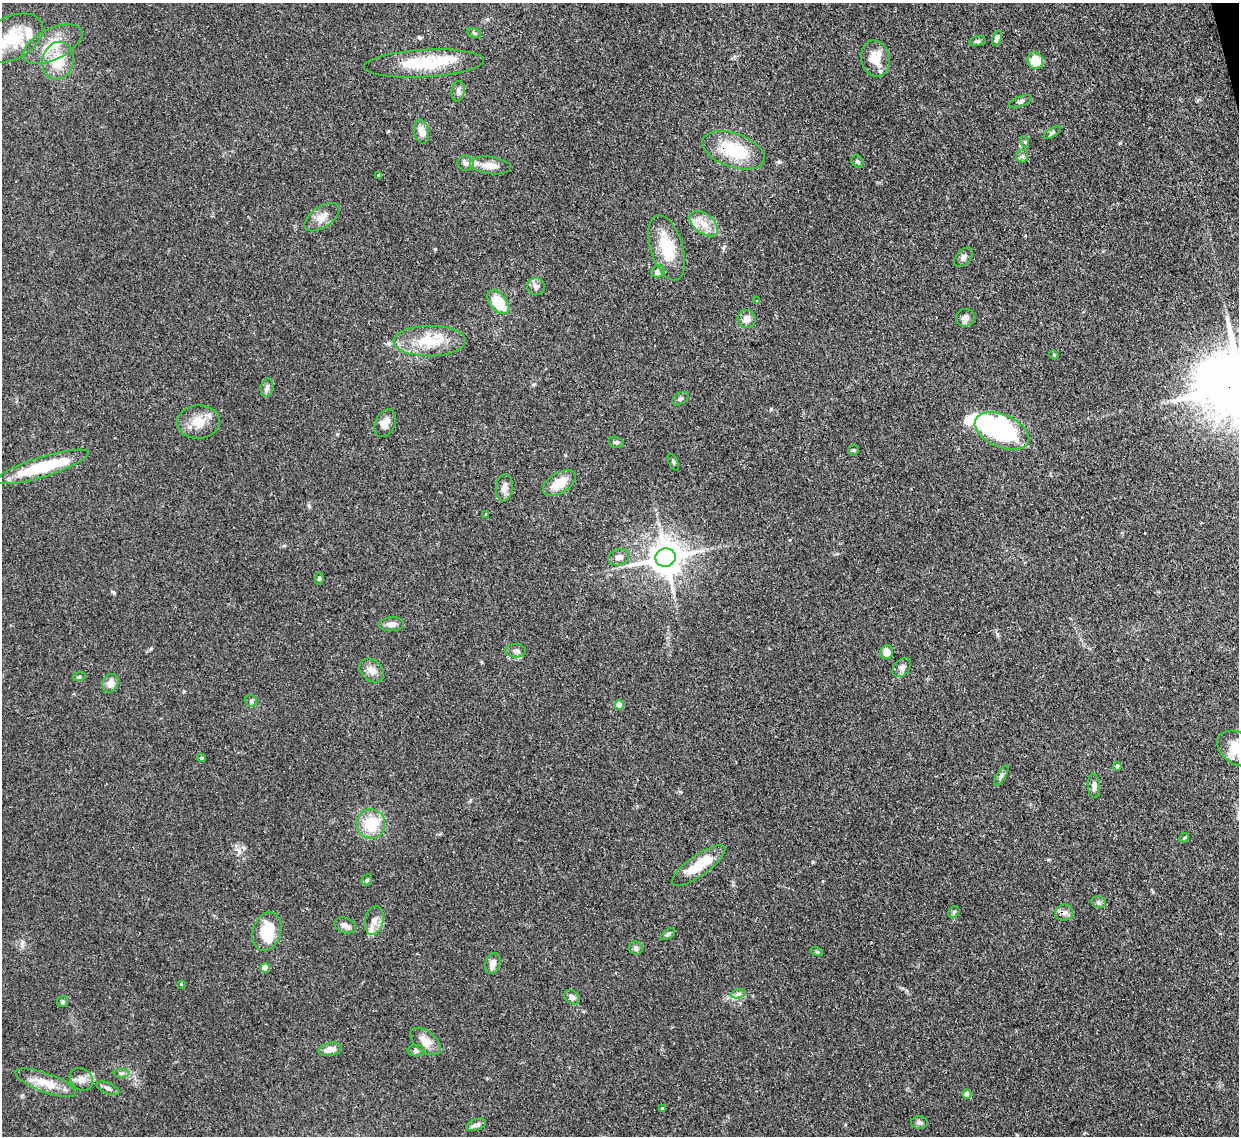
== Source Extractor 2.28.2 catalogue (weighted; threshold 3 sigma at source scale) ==
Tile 10 of 4 x 4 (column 2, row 3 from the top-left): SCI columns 1313-2549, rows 1351-2484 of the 5105 x 5088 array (HDU 1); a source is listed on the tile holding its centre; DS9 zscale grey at full resolution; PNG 1241 x 1138 px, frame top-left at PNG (2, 3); each listed source drawn as its Kron ellipse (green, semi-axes under 4 px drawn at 4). Shown black and unused: <1% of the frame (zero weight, under 3 of 4 exposures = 9% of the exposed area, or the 3 px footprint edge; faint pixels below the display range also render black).
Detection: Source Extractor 2.28.2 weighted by HDU 2 'WHT'; one run over the whole footprint, this tile lists its part. Background 0.146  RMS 0.0052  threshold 0.0234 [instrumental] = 3 sigma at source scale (4.5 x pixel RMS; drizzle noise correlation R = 1.50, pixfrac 1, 0.05/0.05 arcsec/px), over >= 5 px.
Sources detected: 103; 4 inside a brighter object's white glare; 1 cosmic-ray / hot-pixel residue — neither listed nor drawn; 7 inside a brighter listed object's ellipse — not listed separately; the other 91 listed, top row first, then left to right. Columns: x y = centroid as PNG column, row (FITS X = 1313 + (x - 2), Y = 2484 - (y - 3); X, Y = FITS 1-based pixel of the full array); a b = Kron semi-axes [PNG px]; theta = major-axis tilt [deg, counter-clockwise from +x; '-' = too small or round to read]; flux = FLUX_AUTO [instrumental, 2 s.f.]
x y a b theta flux
474 33 7 4 -25 0.79
11 38 34 21 28 20
997 38 8 4 69 3.5
977 41 8 5 14 1
53 44 32 15 26 14
875 58 18 14 -77 10
58 61 19 15 77 14
1035 61 8 7 - 10
424 63 60 13 3 26
458 91 10 6 83 2.1
1020 101 12 5 20 1.4
421 132 12 7 -78 4.2
1052 133 9 4 31 1.1
1025 142 6 3 -73 0.66
733 150 32 17 -19 25
1022 156 6 6 - 1.3
857 161 6 5 - 0.92
466 163 8 8 - 1.7
491 165 21 8 -7 5.7
378 175 3 3 - 0.37
322 217 20 10 35 5.1
704 224 16 9 -38 6.6
666 248 34 16 -73 20
963 257 11 7 50 2.3
658 271 7 5 33 3
536 286 9 8 - 2.2
757 300 3 2 - 0.47
498 302 14 8 -50 16
965 318 9 8 - 2.8
747 319 9 9 - 3.8
430 341 36 15 0 19
1054 355 5 3 - 0.47
267 388 9 6 78 1.7
680 399 9 5 32 1.3
198 422 21 16 1 9.9
385 423 14 10 65 4.1
1002 431 29 16 -23 88
616 442 7 5 -15 1.2
853 450 5 5 - 0.75
673 462 9 3 -65 0.75
42 467 48 10 17 30
559 483 18 10 32 9.2
504 488 13 8 82 3.3
486 514 3 3 - 1.4
619 557 11 8 17 2.7
665 558 10 9 - 1200
319 579 6 4 80 0.7
391 624 12 7 5 2.8
516 651 10 7 -2 1.9
887 652 7 6 - 4.6
902 667 11 7 47 2.2
372 671 14 10 -42 4.1
79 677 6 4 18 0.75
111 683 9 8 - 3.8
251 701 6 5 - 1.1
619 705 4 4 - 6
1237 748 21 15 -36 12
201 758 4 4 - 0.62
1117 766 4 4 - 1.6
1001 776 11 4 58 1.3
1094 786 12 6 -85 2.4
371 824 14 14 - 16
1184 838 5 4 - 0.6
699 866 32 10 36 16
367 880 6 5 - 0.82
1099 902 7 5 -21 1.2
954 912 6 5 - 0.88
1064 913 9 8 - 2.2
374 921 15 9 77 4.1
345 925 11 7 -21 2.3
267 931 20 14 73 21
668 934 8 4 36 1
636 948 7 6 - 1.5
817 952 6 4 -19 0.67
493 963 11 7 71 3.1
265 968 4 4 - 9.1
181 984 3 3 - 1
738 994 7 4 18 1.3
572 997 8 6 -35 2.6
62 1002 5 5 - 0.86
426 1041 18 10 -39 5.4
330 1049 12 6 11 4.1
416 1051 8 6 2 1.4
121 1073 8 4 0 1.1
81 1079 12 10 -39 3.4
46 1083 32 9 -20 10
108 1088 12 5 -23 1.8
967 1094 5 4 - 3.6
663 1109 3 3 - 3.3
919 1122 8 6 -5 1.7
476 1125 10 5 17 2
Overlapping masked pixels (flux is a lower limit): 2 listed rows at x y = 733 150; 1064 913
Isophote crosses this tile's border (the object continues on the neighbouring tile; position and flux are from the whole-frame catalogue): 2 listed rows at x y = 11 38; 1237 748
Unlisted compact peaks at least as high as the median listed source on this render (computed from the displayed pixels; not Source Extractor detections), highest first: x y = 114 593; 435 249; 243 847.